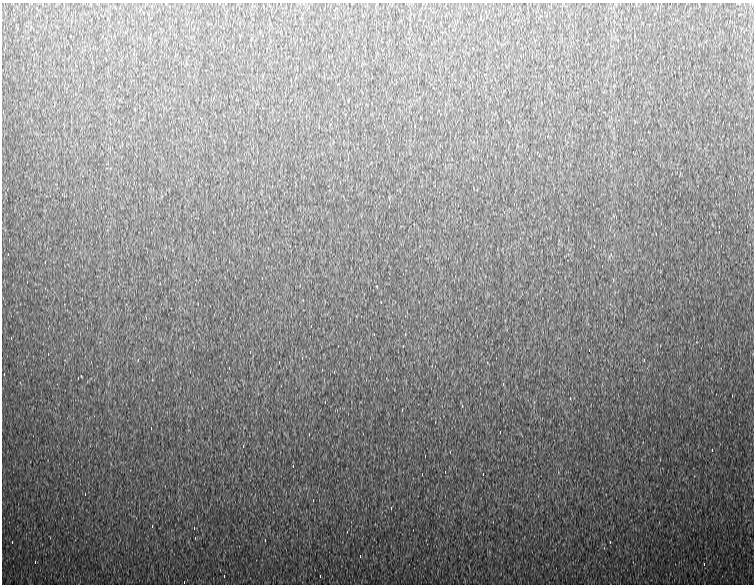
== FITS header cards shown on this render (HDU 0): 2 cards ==
NAXIS1  =                  752
NAXIS2  =                  582

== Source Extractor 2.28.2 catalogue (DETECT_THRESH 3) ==
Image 752 x 582 px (HDU 0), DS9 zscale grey, 1 PNG px = 1 image px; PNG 756 x 586 px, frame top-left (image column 1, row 582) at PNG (2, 3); no overlay
Background 1020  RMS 21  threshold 64.4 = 3 sigma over >= 5 px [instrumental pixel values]
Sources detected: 89; all 89 listed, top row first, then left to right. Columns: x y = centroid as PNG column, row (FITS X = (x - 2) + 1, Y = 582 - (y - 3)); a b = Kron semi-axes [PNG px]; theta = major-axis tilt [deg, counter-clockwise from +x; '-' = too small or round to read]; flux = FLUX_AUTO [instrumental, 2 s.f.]
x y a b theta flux
226 12 4 2 - 8000
536 12 4 2 - 9300
497 24 3 2 - 2300
564 24 4 2 - 8600
692 26 3 2 - 1600
658 28 3 2 - 2300
742 28 4 2 - 11000
404 42 3 2 - 10000
34 54 4 2 - 5400
514 60 3 2 - 27000
679 68 4 2 - 5900
674 72 3 2 - 110000
396 80 4 2 - 11000
491 86 3 2 - 10000
633 86 3 2 - 9400
664 100 3 2 - 23000
303 102 4 2 - 6400
635 122 4 2 - 5200
723 122 3 2 - 9800
593 124 3 2 - 23000
415 126 3 2 - 3200
522 146 4 2 - 13000
633 152 2 2 - 650
529 158 4 2 - 9100
257 160 4 2 - 7400
397 170 4 2 - 5700
95 186 3 2 - 1800
272 186 4 2 - 8500
442 194 3 2 - 1800
735 194 3 2 - 47000
514 204 3 2 - 1300
534 216 4 2 - 17000
348 226 4 2 - 7100
747 226 3 2 - 2600
719 232 3 2 - 14000
294 234 3 2 - 1100
656 234 3 2 - 4400
268 248 3 2 - 9700
8 254 3 2 - 4900
611 254 4 2 - 11000
27 282 3 2 - 7900
377 286 3 2 - 960
381 302 3 2 - 10000
198 304 4 2 - 11000
146 318 4 3 - 1000
311 326 3 2 - 8700
374 334 3 2 - 1300
405 334 4 2 - 9500
11 338 4 2 - 35000
403 346 3 2 - 9100
250 352 3 2 - 9700
48 354 3 2 - 5600
302 358 3 3 - 1600
370 358 4 2 - 15000
138 360 4 2 - 9400
644 360 4 2 - 11000
279 362 3 2 - 3400
229 368 3 2 - 10000
322 370 3 2 - 10000
334 372 3 3 - 1600
4 374 4 2 - 10000
81 376 3 2 - 6500
503 384 4 2 - 11000
570 398 4 2 - 11000
325 402 4 2 - 10000
402 410 4 2 - 10000
151 428 3 2 - 12000
500 432 3 2 - 3300
309 434 2 2 - 840
243 446 4 2 - 8900
712 450 4 2 - 12000
425 456 4 2 - 11000
293 466 3 2 - 9200
445 472 3 2 - 11000
422 474 3 2 - 6600
483 474 3 2 - 79000
85 494 3 2 - 5100
391 508 4 2 - 10000
152 526 4 2 - 9700
194 528 3 2 - 3600
265 540 3 2 - 2200
12 542 3 2 - 20000
610 542 3 2 - 10000
360 556 4 2 - 9100
35 562 4 2 - 9400
704 564 2 2 - 1100
224 576 3 2 - 10000
320 576 4 2 - 4800
184 582 3 2 - 3100
At the frame edge (FLAGS 8, measured only in part): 1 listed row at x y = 184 582